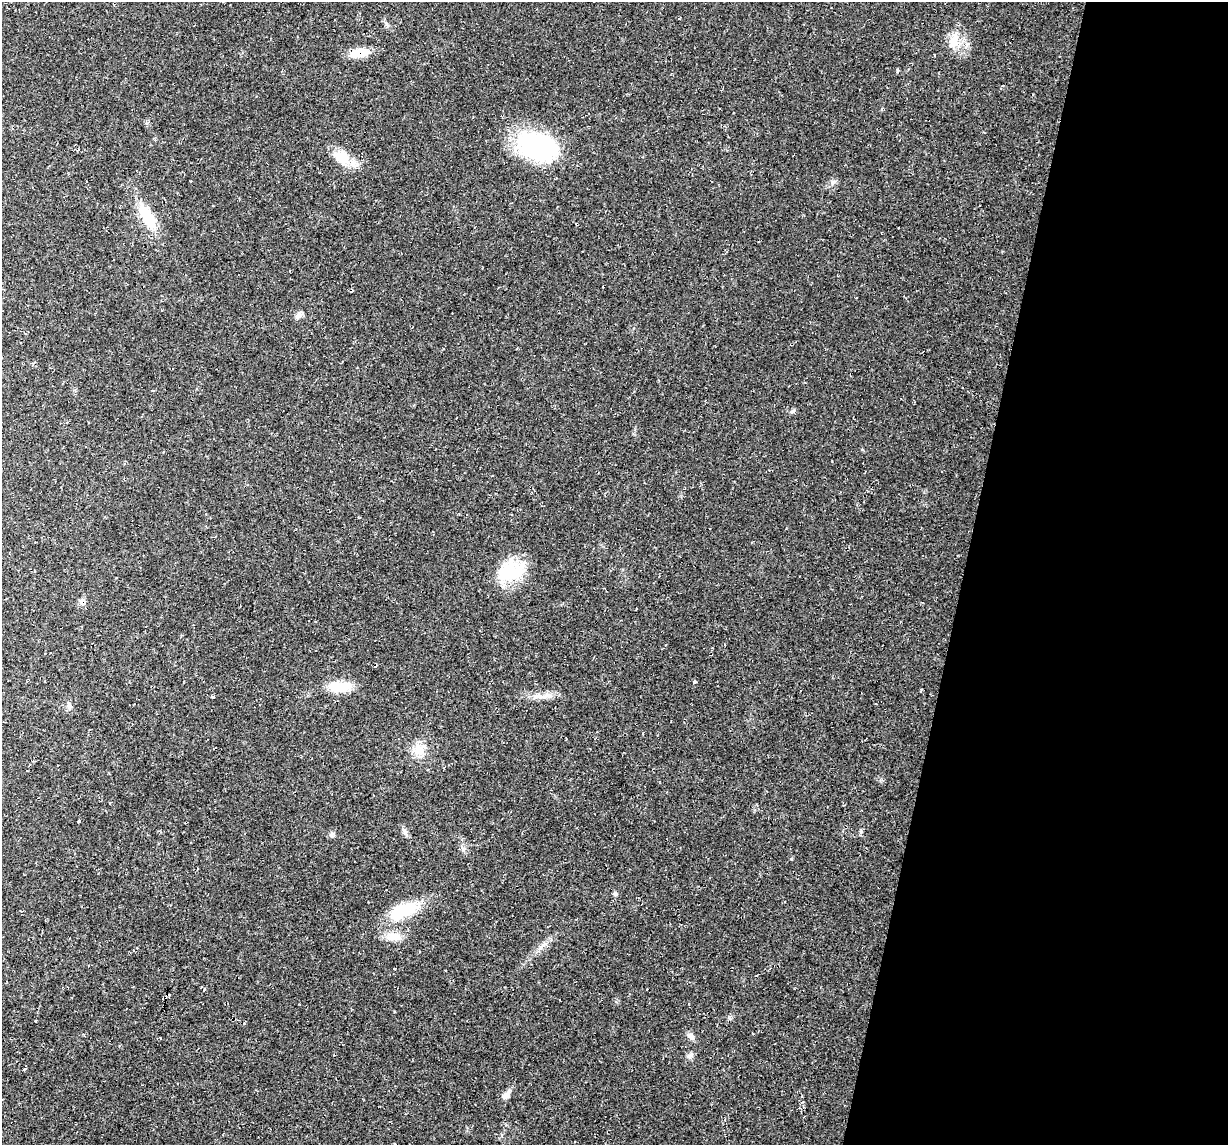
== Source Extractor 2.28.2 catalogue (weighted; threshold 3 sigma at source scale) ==
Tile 8 of 4 x 4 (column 4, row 2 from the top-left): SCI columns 3678-4903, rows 2404-3546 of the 4905 x 4926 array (HDU 1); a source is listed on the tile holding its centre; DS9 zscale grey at full resolution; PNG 1230 x 1147 px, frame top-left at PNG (2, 2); no overlay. Shown black and unused: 22% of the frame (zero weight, under 2 of 3 exposures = <1% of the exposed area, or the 3 px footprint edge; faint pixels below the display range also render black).
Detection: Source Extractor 2.28.2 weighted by HDU 2 'WHT'; one run over the whole footprint, this tile lists its part. Background 0.0197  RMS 0.006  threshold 0.0268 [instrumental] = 3 sigma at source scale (4.5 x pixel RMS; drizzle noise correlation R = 1.50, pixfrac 1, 0.05/0.05 arcsec/px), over >= 5 px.
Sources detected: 27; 1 cosmic-ray / hot-pixel residue — not listed; the other 26 listed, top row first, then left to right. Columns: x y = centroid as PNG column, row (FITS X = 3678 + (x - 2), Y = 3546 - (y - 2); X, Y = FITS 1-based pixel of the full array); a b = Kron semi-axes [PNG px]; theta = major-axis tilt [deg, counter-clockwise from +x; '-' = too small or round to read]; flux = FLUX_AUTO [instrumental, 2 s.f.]
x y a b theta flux
954 40 25 12 69 8.4
359 53 20 9 9 12
538 146 46 30 -24 67
341 158 27 15 -23 12
147 217 33 13 -61 20
299 315 12 7 45 2.3
510 571 34 24 14 26
82 602 10 8 75 2.6
694 682 4 3 - 0.63
340 687 26 12 1 14
538 696 15 6 -3 4.2
69 706 9 6 -71 1.8
418 750 17 13 80 7.9
79 821 3 3 - 2
404 830 7 5 -44 1.3
332 835 6 5 - 1.2
615 894 6 5 - 1.1
403 910 37 16 27 24
393 936 22 10 -6 7.1
204 990 4 3 - 0.59
35 1021 3 2 - 0.63
691 1036 12 5 -41 2.1
160 1038 3 2 - 0.45
690 1055 8 4 36 1.4
25 1068 3 3 - 1.6
506 1095 13 7 51 3.5
Overlapping masked pixels (flux is a lower limit): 2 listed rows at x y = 359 53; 82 602
Unlisted compact peaks at least as high as the median listed source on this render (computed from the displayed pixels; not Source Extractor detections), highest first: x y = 833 182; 793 411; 897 70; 543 945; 386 24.